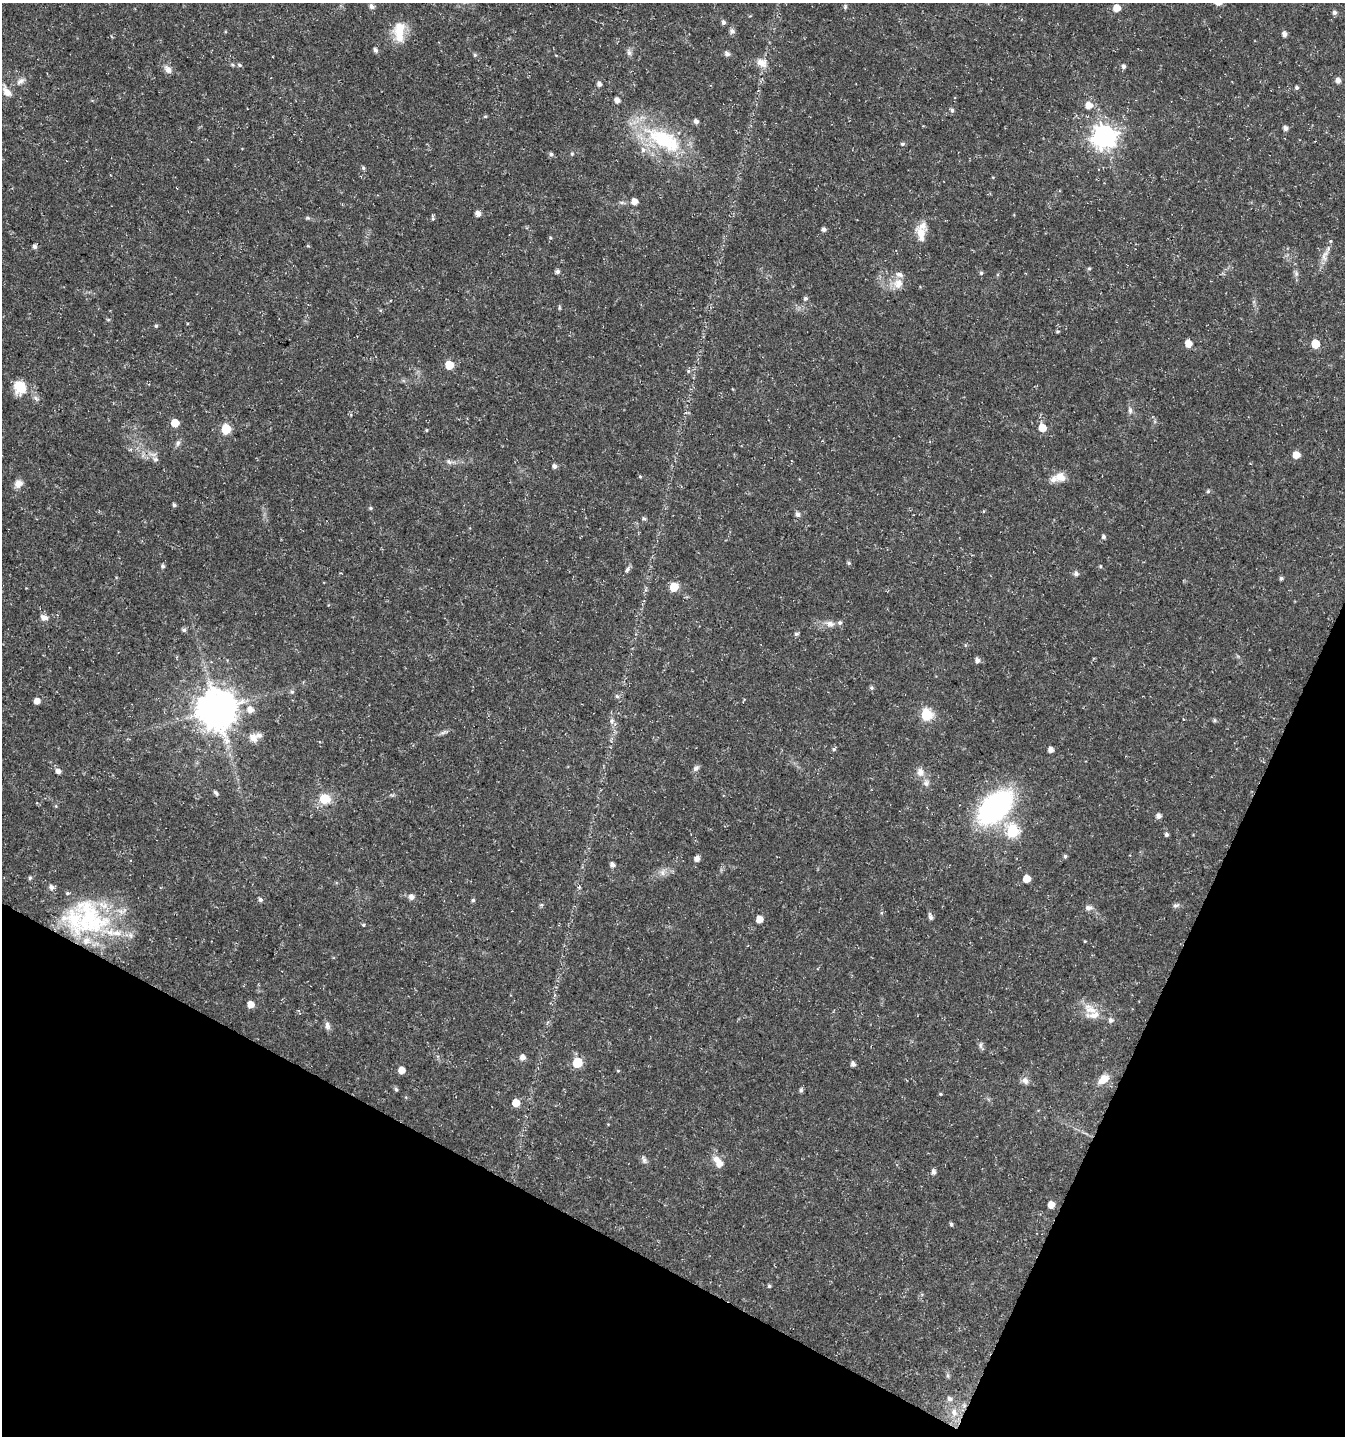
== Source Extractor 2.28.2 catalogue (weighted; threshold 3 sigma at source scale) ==
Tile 15 of 4 x 4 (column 3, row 4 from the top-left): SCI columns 2888-4230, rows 9-1442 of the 5842 x 5743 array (HDU 1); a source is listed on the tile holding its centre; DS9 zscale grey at full resolution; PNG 1347 x 1438 px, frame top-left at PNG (2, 3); no overlay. Shown black and unused: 22% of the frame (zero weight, under 3 of 5 exposures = <1% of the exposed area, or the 3 px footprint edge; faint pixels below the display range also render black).
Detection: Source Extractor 2.28.2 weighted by HDU 2 'WHT'; one run over the whole footprint, this tile lists its part. Background 0.0225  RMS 0.0021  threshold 0.0094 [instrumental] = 3 sigma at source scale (4.5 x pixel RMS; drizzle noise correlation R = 1.50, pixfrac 1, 0.0396/0.0396 arcsec/px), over >= 5 px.
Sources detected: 168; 13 inside a brighter listed object's ellipse — not listed separately; the other 155 listed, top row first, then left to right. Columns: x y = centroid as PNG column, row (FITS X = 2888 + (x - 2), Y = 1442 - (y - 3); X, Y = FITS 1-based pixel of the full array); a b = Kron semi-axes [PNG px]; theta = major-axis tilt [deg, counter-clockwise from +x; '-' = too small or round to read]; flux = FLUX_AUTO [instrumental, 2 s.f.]
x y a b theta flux
372 6 6 5 - 0.74
845 7 7 5 77 0.35
1117 8 5 5 - 3.1
1334 12 5 4 - 0.7
723 22 5 5 - 0.59
732 31 7 7 - 0.66
399 32 27 13 88 4.6
1284 34 5 4 - 0.95
375 50 6 5 - 0.57
629 52 10 5 -72 0.63
727 54 6 5 - 0.78
475 55 6 5 - 0.36
762 63 15 12 -4 2.2
240 65 6 5 - 0.41
1123 66 5 4 - 0.61
168 69 11 8 -51 1.1
1338 80 5 5 - 1.1
20 81 12 7 30 1
599 84 5 4 - 0.79
1296 87 5 4 - 0.45
7 92 14 7 -56 2
617 100 5 5 - 1.1
1089 105 6 6 - 2.5
952 110 6 5 - 0.45
485 116 5 4 - 0.27
696 121 5 5 - 0.79
1285 128 5 5 - 0.86
1104 136 8 8 - 160
663 140 53 22 -28 19
1315 141 2 2 - 0.18
902 144 5 4 - 0.38
551 154 6 5 - 0.47
572 154 5 4 - 0.25
363 168 5 4 - 0.38
634 202 5 5 - 1.8
478 214 5 5 - 1.3
308 218 6 4 -18 0.31
433 218 8 3 -80 0.35
824 229 5 5 - 0.62
921 234 20 11 -76 2.7
550 238 5 3 - 0.21
35 246 6 5 - 0.63
1324 256 20 8 69 1.9
1089 268 5 4 - 0.3
557 271 6 5 - 0.58
981 273 5 5 - 0.29
1296 273 7 6 - 0.55
898 283 14 13 - 2.3
805 298 5 5 - 0.49
108 319 6 4 0 0.23
156 326 5 4 - 0.29
1058 331 5 3 - 0.21
1188 343 6 5 - 2.1
1315 344 6 5 - 5.9
449 365 5 5 - 5.6
688 371 6 5 - 0.34
20 387 16 12 -48 4.7
36 398 9 4 -37 0.54
1130 410 9 6 -90 0.63
175 423 5 5 - 4.1
1042 428 6 5 - 3.6
226 429 6 6 - 9.3
427 430 4 4 - 0.22
178 443 9 5 76 0.6
1296 455 5 5 - 2.5
155 459 8 7 - 0.64
449 462 8 6 -38 0.64
555 466 5 4 - 0.78
640 476 4 3 - 0.23
1061 477 16 11 -7 2.2
18 484 10 9 - 1.5
1208 491 5 5 - 0.32
174 505 4 4 - 0.41
370 508 5 4 - 0.32
798 514 6 5 - 0.79
644 518 6 4 -23 0.32
1103 537 5 4 - 0.5
848 563 5 5 - 0.35
163 566 5 5 - 0.45
1100 566 5 3 - 0.21
627 569 7 5 66 0.55
1076 574 6 5 - 0.72
1281 578 5 4 - 0.44
674 587 6 5 - 5.4
44 617 9 7 -14 1.1
830 624 12 8 -15 1.2
184 630 6 5 - 0.5
796 634 6 5 - 0.41
977 660 5 5 - 0.87
871 688 5 5 - 0.39
292 692 6 5 - 0.36
617 696 6 4 -43 0.36
37 701 5 5 - 1.6
217 709 11 11 - 650
250 710 8 7 - 1.6
926 714 6 6 - 17
1183 719 3 3 - 0.18
1214 720 6 4 -72 0.26
612 721 7 4 -71 0.47
444 732 12 4 16 0.63
253 738 12 10 -53 1.7
834 749 6 5 - 0.35
1051 750 4 4 - 1.1
696 768 9 6 52 0.67
58 771 6 5 - 0.89
920 772 11 9 -89 1.4
926 783 9 7 76 0.87
216 793 7 4 -50 0.45
324 799 11 10 - 4
995 807 36 21 44 42
1158 816 5 5 - 0.96
1012 831 7 6 - 20
1166 835 4 4 - 0.51
1065 856 5 4 - 0.42
697 859 5 5 - 1.2
612 865 5 4 - 0.94
662 872 11 6 81 0.94
30 878 5 5 - 0.34
1027 879 5 5 - 3
411 897 6 6 - 1
260 899 5 5 - 0.49
473 900 4 4 - 0.33
541 905 6 3 18 0.28
1176 905 10 5 18 0.54
1089 908 10 7 -1 0.87
930 917 9 5 -73 0.64
90 919 59 47 -62 28
759 919 5 5 - 2.3
363 925 5 4 - 0.29
1085 941 3 3 - 0.16
250 1004 6 5 - 2
1090 1009 24 12 -30 3.1
327 1025 11 7 -75 0.82
980 1045 9 5 86 0.55
522 1057 6 5 - 1.2
577 1063 6 6 - 8.3
853 1064 4 4 - 0.8
401 1070 5 5 - 2.2
618 1071 4 4 - 0.21
1103 1079 13 9 38 2.7
1025 1081 11 8 -50 1
396 1089 5 4 - 0.42
801 1090 5 4 - 0.51
940 1094 4 4 - 0.23
516 1103 5 5 - 3.2
644 1159 12 5 -68 0.64
719 1163 14 7 -54 2.5
933 1172 6 5 - 0.73
1051 1204 5 5 - 2.2
951 1224 5 4 - 0.37
769 1286 4 4 - 0.32
948 1376 6 4 -72 0.33
949 1399 7 6 - 0.68
964 1405 7 4 -73 0.4
954 1412 13 9 -69 1.9
Overlapping masked pixels (flux is a lower limit): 1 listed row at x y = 964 1405